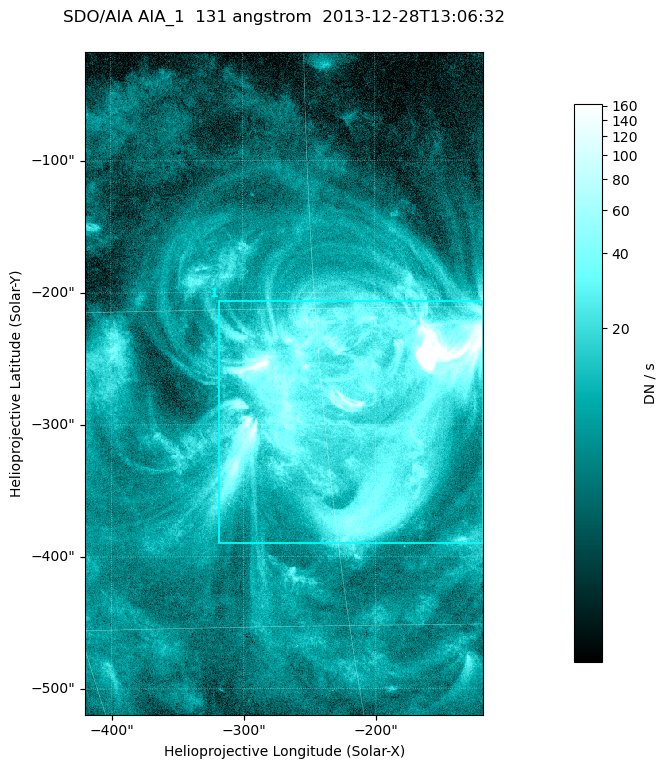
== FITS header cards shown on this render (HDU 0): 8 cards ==
TELESCOP= 'SDO/AIA '
INSTRUME= 'AIA_1   '
WAVELNTH=                  131
WAVEUNIT= 'angstrom'
DATE-OBS= '2013-12-28T13:06:32.62'
CTYPE1  = 'HPLN-TAN'
CTYPE2  = 'HPLT-TAN'
BUNIT   = 'DN / s  '

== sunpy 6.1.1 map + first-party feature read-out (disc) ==
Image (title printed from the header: SDO/AIA AIA_1  131 angstrom  2013-12-28T13:06:32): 502 x 835 px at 0.601 arcsec/px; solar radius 976 arcsec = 1624 px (partial field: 5.1% of the solar disc is inside the frame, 100% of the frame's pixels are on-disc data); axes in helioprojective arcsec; data unit DN / s (BUNIT, on the colour bar)
Orientation: roll -0.139 deg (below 1 deg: not rotated)
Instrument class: DISC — disc imager (sunpy class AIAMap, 131 A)
Bright regions (active regions / flare kernels): reference = the on-disc median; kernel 5 px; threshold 5 sigma = 25.4 DN / s over a disc level ~7.13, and >= 1.15x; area >= 419 px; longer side >= 6 px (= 3.6 arcsec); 1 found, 1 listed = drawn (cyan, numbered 1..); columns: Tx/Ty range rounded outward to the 2 arcsec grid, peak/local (2 s.f.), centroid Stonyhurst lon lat
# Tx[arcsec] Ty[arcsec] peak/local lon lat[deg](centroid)
1 -318..-118 -390..-206 99 -14 -19